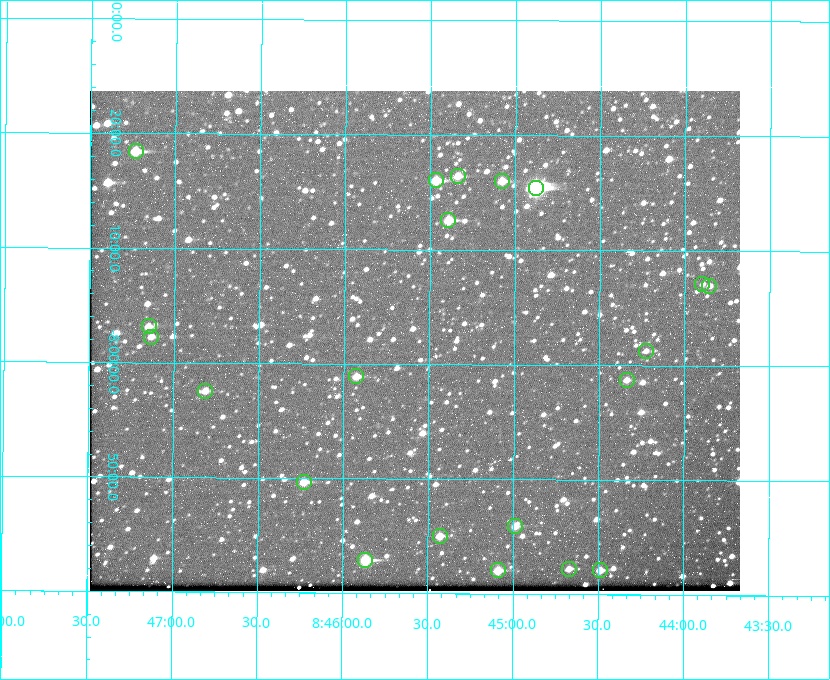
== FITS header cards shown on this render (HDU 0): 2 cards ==
NAXIS1  =                  650 / Width of table row in bytes
NAXIS2  =                  500 / Number of rows in table

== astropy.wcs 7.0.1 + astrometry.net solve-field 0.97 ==
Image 650 x 500 px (HDU 0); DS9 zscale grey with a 90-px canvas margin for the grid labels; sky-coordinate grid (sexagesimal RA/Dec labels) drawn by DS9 from the SOLVED WCS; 21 Tycho-2 reference stars matched to detected sources circled (green)
Header WCS: none
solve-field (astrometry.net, Tycho-2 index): SOLVED blind (the file carries no WCS)
Solved WCS: RA---TAN-SIP/DEC--TAN-SIP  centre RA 08:45:35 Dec -08:02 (131.40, -8.03 deg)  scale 5.24 arcsec/px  FOV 56.7' x 43.6'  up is +180 deg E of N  parity flipped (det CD > 0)
(file carries no celestial WCS; the grid is the blind solution)
Tycho-2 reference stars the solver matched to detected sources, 21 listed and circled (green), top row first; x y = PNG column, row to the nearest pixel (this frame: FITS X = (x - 90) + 1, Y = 500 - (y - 91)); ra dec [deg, ICRS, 3 dp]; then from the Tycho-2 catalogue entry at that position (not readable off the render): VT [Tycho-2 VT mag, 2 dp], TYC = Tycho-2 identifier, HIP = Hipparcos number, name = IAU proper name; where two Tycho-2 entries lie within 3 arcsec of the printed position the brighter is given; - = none
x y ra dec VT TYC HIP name
136 151 131.808 -8.307 9.64 5442-1713-1 - -
458 176 131.335 -8.274 10.98 5442-594-1 - -
436 180 131.367 -8.267 10.01 5442-454-1 - -
502 181 131.270 -8.267 10.78 5442-693-1 - -
536 188 131.219 -8.257 7.68 5442-1112-1 42924 -
448 220 131.348 -8.210 9.85 5442-617-1 - -
702 284 130.974 -8.119 12.03 5442-588-1 - -
709 286 130.964 -8.116 12.42 5442-381-1 - -
149 326 131.787 -8.052 11.26 5442-527-1 - -
151 337 131.783 -8.038 11.46 5442-45-1 - -
646 351 131.057 -8.021 12.20 5442-277-1 - -
356 376 131.481 -7.982 10.84 5442-1444-1 - -
627 380 131.085 -7.979 12.05 5442-273-1 - -
205 391 131.703 -7.959 11.45 5442-1027-1 - -
304 482 131.557 -7.828 10.76 5442-1179-1 - -
515 526 131.247 -7.766 11.19 5442-426-1 - -
440 536 131.357 -7.750 10.86 5442-458-1 - -
365 560 131.466 -7.715 9.32 5442-1286-1 43006 -
569 569 131.168 -7.704 11.38 5442-657-1 - -
498 570 131.272 -7.701 10.67 5442-1279-1 - -
600 570 131.122 -7.702 11.05 5442-69-1 - -